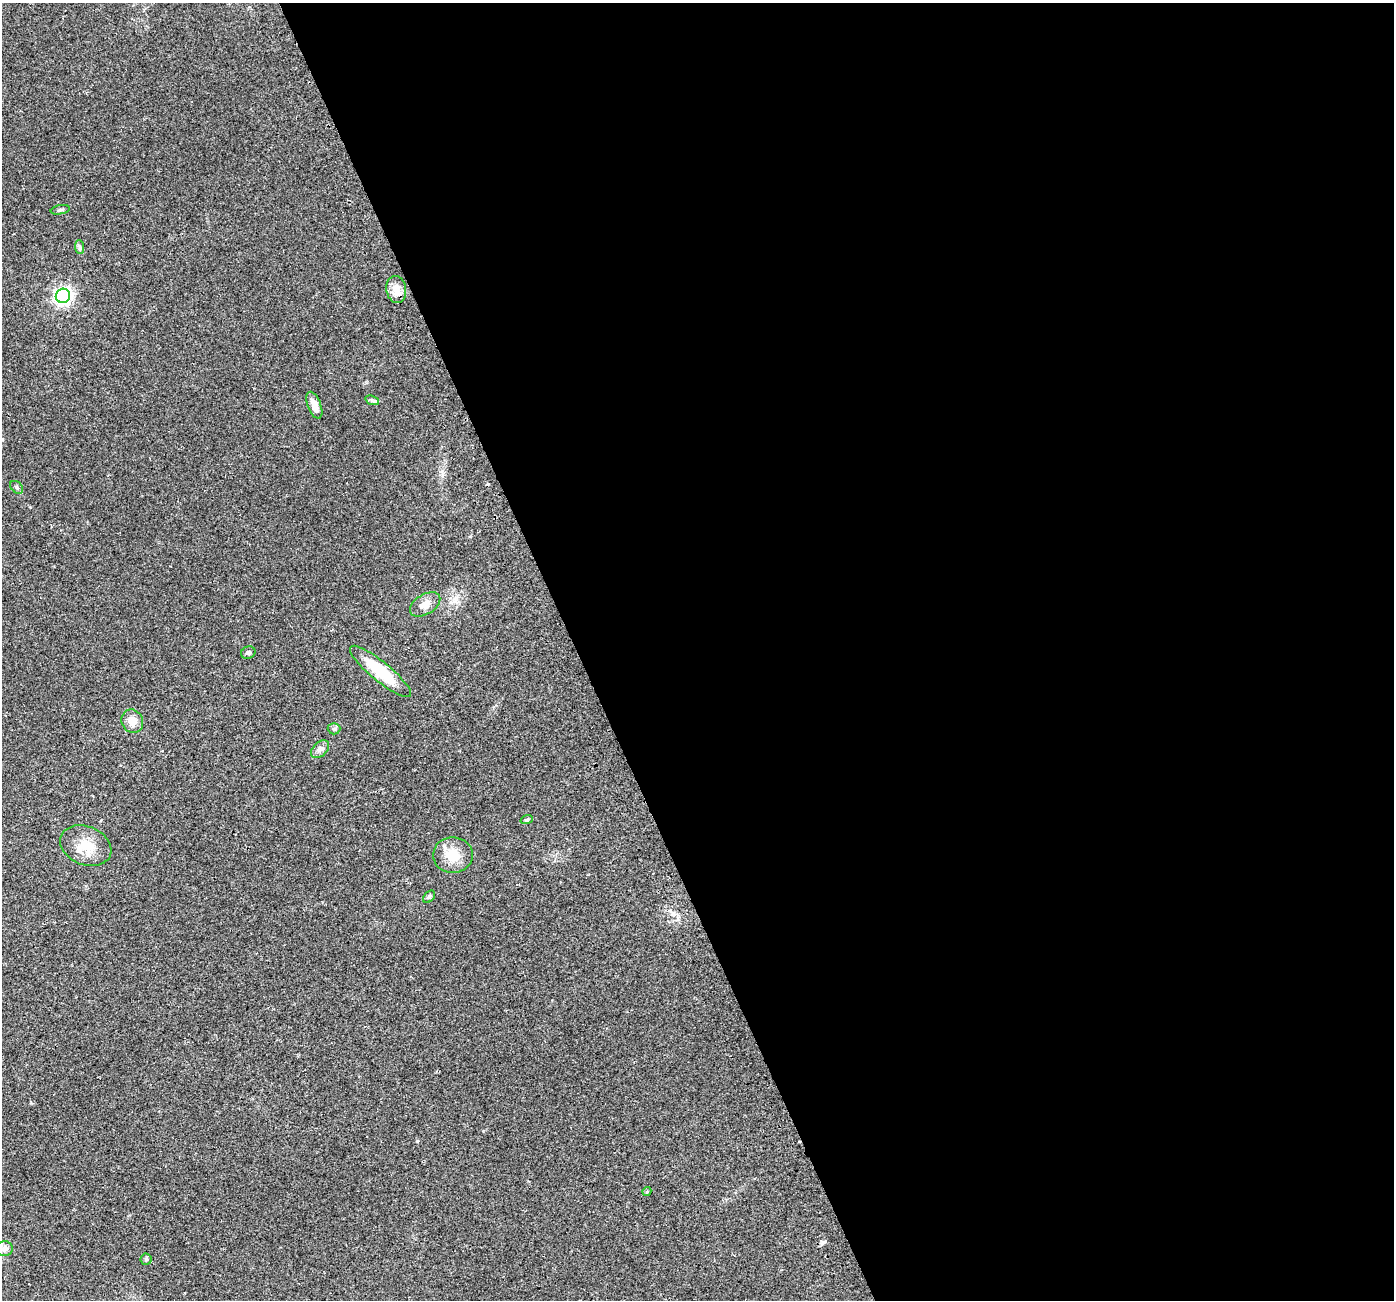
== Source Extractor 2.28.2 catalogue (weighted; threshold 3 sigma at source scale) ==
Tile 8 of 4 x 4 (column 4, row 2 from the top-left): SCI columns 4205-5596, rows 2694-3991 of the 5630 x 5441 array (HDU 1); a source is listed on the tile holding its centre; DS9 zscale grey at full resolution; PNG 1396 x 1302 px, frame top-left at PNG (2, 3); each listed source drawn as its Kron ellipse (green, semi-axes under 4 px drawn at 4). Shown black and unused: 59% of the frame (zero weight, under 2 of 3 exposures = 2% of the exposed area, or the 3 px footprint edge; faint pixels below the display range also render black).
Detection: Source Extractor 2.28.2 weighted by HDU 2 'WHT'; one run over the whole footprint, this tile lists its part. Background 0.059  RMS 0.0083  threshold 0.0372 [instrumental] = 3 sigma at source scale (4.5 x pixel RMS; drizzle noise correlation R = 1.50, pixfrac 1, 0.0396/0.0396 arcsec/px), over >= 5 px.
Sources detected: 21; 1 cosmic-ray / hot-pixel residue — neither listed nor drawn; the other 20 listed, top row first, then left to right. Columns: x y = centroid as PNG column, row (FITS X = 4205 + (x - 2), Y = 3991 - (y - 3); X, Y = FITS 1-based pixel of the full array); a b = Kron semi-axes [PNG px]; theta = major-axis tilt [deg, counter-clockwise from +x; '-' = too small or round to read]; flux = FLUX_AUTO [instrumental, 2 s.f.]
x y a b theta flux
60 210 9 4 11 1.5
80 247 7 4 -88 1.6
396 289 13 10 -80 9.4
63 296 7 7 - 250
372 400 7 4 -20 1.5
314 405 14 6 -69 6.6
17 487 7 5 -44 1.6
425 604 17 10 31 7.5
248 653 7 6 - 1.7
380 671 39 9 -39 35
132 721 12 10 -62 8.6
334 729 6 5 - 1.7
320 749 10 7 45 3.6
527 819 6 4 20 1.1
86 846 26 19 -22 19
453 855 20 18 0 16
429 897 7 5 47 1.5
647 1191 5 3 - 1.2
4 1249 8 7 - 5.1
146 1259 6 6 - 1.5
Isophote crosses this tile's border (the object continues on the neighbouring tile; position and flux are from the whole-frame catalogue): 1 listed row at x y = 4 1249
Unlisted compact peaks at least as high as the median listed source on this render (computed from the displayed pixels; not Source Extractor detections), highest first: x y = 417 1141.